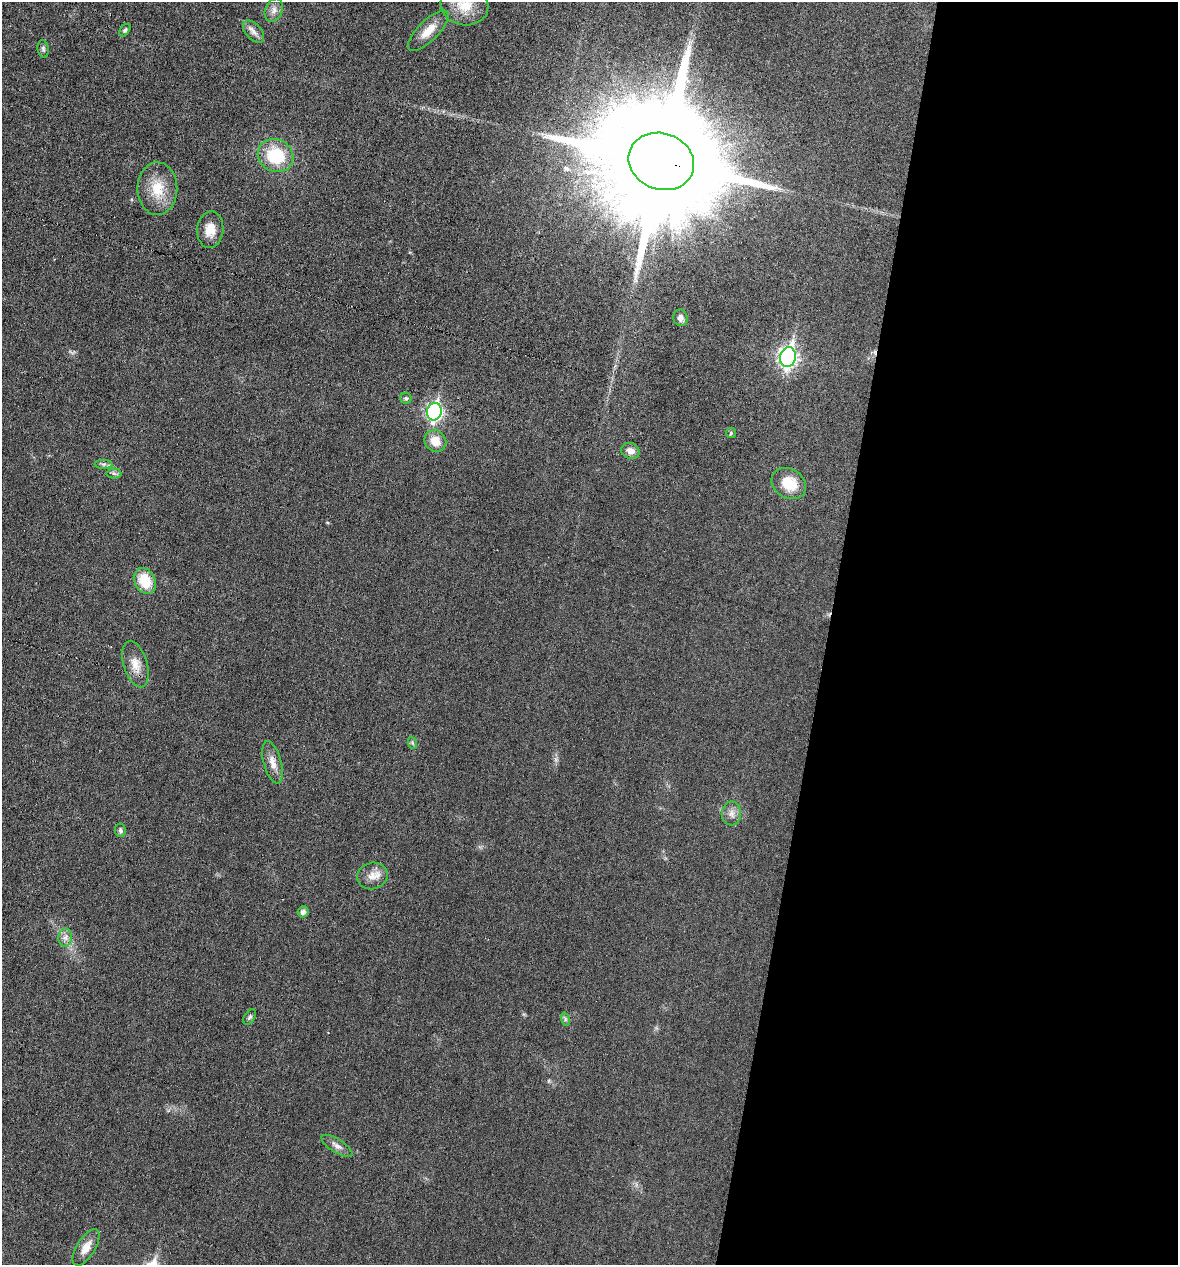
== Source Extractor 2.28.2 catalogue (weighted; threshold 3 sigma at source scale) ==
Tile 12 of 4 x 4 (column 4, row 3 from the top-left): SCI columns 3648-4823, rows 1264-2526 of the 5066 x 5052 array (HDU 1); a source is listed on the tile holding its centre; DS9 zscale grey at full resolution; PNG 1180 x 1267 px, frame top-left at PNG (2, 2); each listed source drawn as its Kron ellipse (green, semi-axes under 4 px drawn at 4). Shown black and unused: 30% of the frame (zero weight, under 3 of 6 exposures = <1% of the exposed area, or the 3 px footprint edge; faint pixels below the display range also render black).
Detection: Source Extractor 2.28.2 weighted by HDU 2 'WHT'; one run over the whole footprint, this tile lists its part. Background 0.0182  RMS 0.0035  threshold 0.0143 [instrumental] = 3 sigma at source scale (4.09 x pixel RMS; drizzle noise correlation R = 1.36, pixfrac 0.8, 0.05/0.05 arcsec/px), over >= 5 px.
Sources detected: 34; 1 cosmic-ray / hot-pixel residue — neither listed nor drawn; the other 33 listed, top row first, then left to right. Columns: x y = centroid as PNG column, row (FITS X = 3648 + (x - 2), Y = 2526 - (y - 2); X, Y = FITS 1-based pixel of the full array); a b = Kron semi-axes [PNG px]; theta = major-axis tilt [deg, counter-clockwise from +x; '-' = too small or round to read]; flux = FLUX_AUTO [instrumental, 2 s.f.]
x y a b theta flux
464 5 24 20 -13 8.9
274 10 12 8 64 1.9
125 30 7 4 52 0.6
428 31 27 10 45 5.2
253 32 13 7 -47 1.8
43 49 9 5 -82 0.82
276 156 18 16 -29 16
661 161 33 28 -20 17000
157 189 26 20 89 8.6
210 230 18 13 85 4.5
680 318 8 7 - 1.4
788 357 10 8 78 130
406 398 5 5 - 0.62
434 412 9 7 79 82
731 433 5 5 - 0.5
435 441 11 10 - 4.6
630 451 9 7 -22 2.1
103 464 9 4 0 0.8
114 473 7 5 -2 0.72
789 483 18 14 -32 8.5
145 581 13 10 -62 8.9
135 664 24 11 -73 4.2
413 743 6 4 -70 0.48
273 762 22 9 -75 3.2
731 814 12 9 87 2
120 830 7 5 -79 0.76
372 876 15 13 14 3.4
303 912 5 5 - 1.5
65 937 9 7 88 1.5
250 1017 8 5 58 0.63
565 1019 7 4 -72 0.58
337 1146 18 6 -32 1.8
86 1247 20 9 59 3.7
Overlapping masked pixels (flux is a lower limit): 1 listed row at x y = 661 161
Isophote crosses this tile's border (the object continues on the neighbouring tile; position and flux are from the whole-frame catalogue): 1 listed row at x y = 464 5